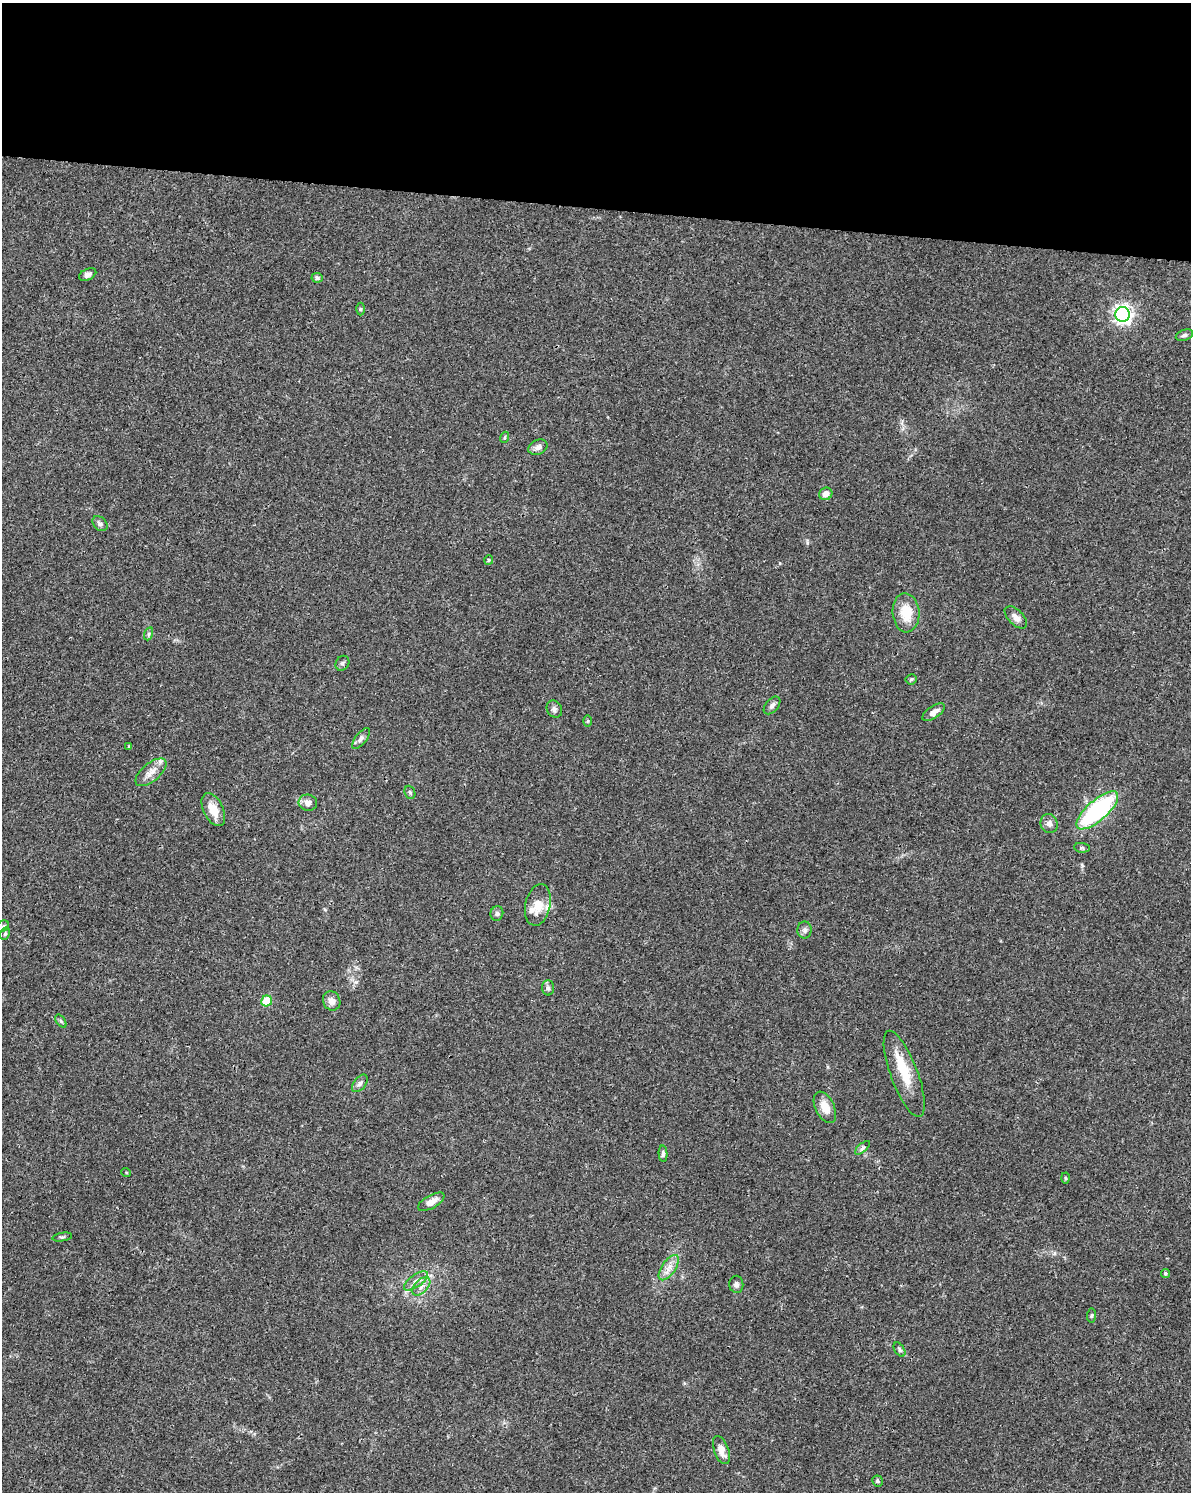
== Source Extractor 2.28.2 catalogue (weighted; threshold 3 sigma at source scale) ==
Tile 3 of 4 x 3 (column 3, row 1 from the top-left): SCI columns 2384-3572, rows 3213-4702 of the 4784 x 4997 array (HDU 1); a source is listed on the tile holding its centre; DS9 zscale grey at full resolution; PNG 1193 x 1494 px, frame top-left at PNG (2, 3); each listed source drawn as its Kron ellipse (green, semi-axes under 4 px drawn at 4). Shown black and unused: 14% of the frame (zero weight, under 3 of 4 exposures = <1% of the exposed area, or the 3 px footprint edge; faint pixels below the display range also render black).
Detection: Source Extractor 2.28.2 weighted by HDU 2 'WHT'; one run over the whole footprint, this tile lists its part. Background 0.0366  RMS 0.0034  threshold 0.0152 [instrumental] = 3 sigma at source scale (4.5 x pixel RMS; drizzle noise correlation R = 1.50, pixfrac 1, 0.0396/0.0396 arcsec/px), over >= 5 px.
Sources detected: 59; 4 inside a brighter listed object's ellipse — not listed separately; the other 55 listed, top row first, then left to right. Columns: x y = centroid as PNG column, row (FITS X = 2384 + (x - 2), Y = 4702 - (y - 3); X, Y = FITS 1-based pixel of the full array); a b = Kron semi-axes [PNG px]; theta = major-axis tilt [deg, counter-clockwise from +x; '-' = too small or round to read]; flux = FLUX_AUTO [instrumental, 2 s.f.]
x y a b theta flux
88 274 9 5 26 1.2
317 278 5 5 - 0.82
360 309 6 4 89 0.47
1123 314 7 7 - 150
1184 335 9 5 19 0.78
505 437 5 3 - 0.36
538 447 10 7 24 1.5
826 494 7 6 - 2.4
100 524 8 6 -46 0.95
489 560 5 4 - 0.36
906 613 19 13 -85 7.9
1016 617 14 7 -44 2.1
148 634 7 4 71 0.58
342 663 8 6 56 0.7
911 679 5 5 - 0.48
772 705 10 6 49 1.1
554 709 9 7 -60 1.2
933 712 13 6 33 2.3
588 721 6 4 89 0.46
361 739 13 5 52 1.2
129 746 4 4 - 0.36
151 772 18 9 40 3.1
410 792 7 5 -67 0.57
308 803 9 8 - 1.8
213 810 18 10 -64 4.9
1097 810 26 10 42 42
1049 823 9 8 - 1.6
1082 848 8 5 -7 0.6
538 905 21 12 77 5.6
497 913 7 6 - 0.87
3 926 6 5 - 0.57
805 930 8 7 - 1.1
5 934 6 4 63 0.51
548 988 7 6 - 0.82
267 1001 5 5 - 13
332 1001 10 8 -64 2
61 1021 7 4 -53 0.47
904 1074 46 13 -70 9.7
360 1083 10 6 50 1.1
825 1107 16 9 -64 4.1
862 1148 9 4 42 0.72
663 1154 8 4 -87 0.83
126 1172 5 3 - 0.28
1066 1178 5 3 - 0.34
431 1202 15 6 29 2.8
62 1237 10 3 9 0.5
669 1268 15 6 55 2.5
1165 1273 4 4 - 0.55
416 1281 14 6 36 1.8
736 1284 8 7 - 1
421 1286 11 6 46 1.7
1091 1316 7 4 83 0.47
900 1350 8 5 -55 0.64
721 1450 15 7 -70 2.9
877 1481 5 5 - 0.56
Unlisted compact peaks at least as high as the median listed source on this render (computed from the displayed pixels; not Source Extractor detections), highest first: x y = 356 982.